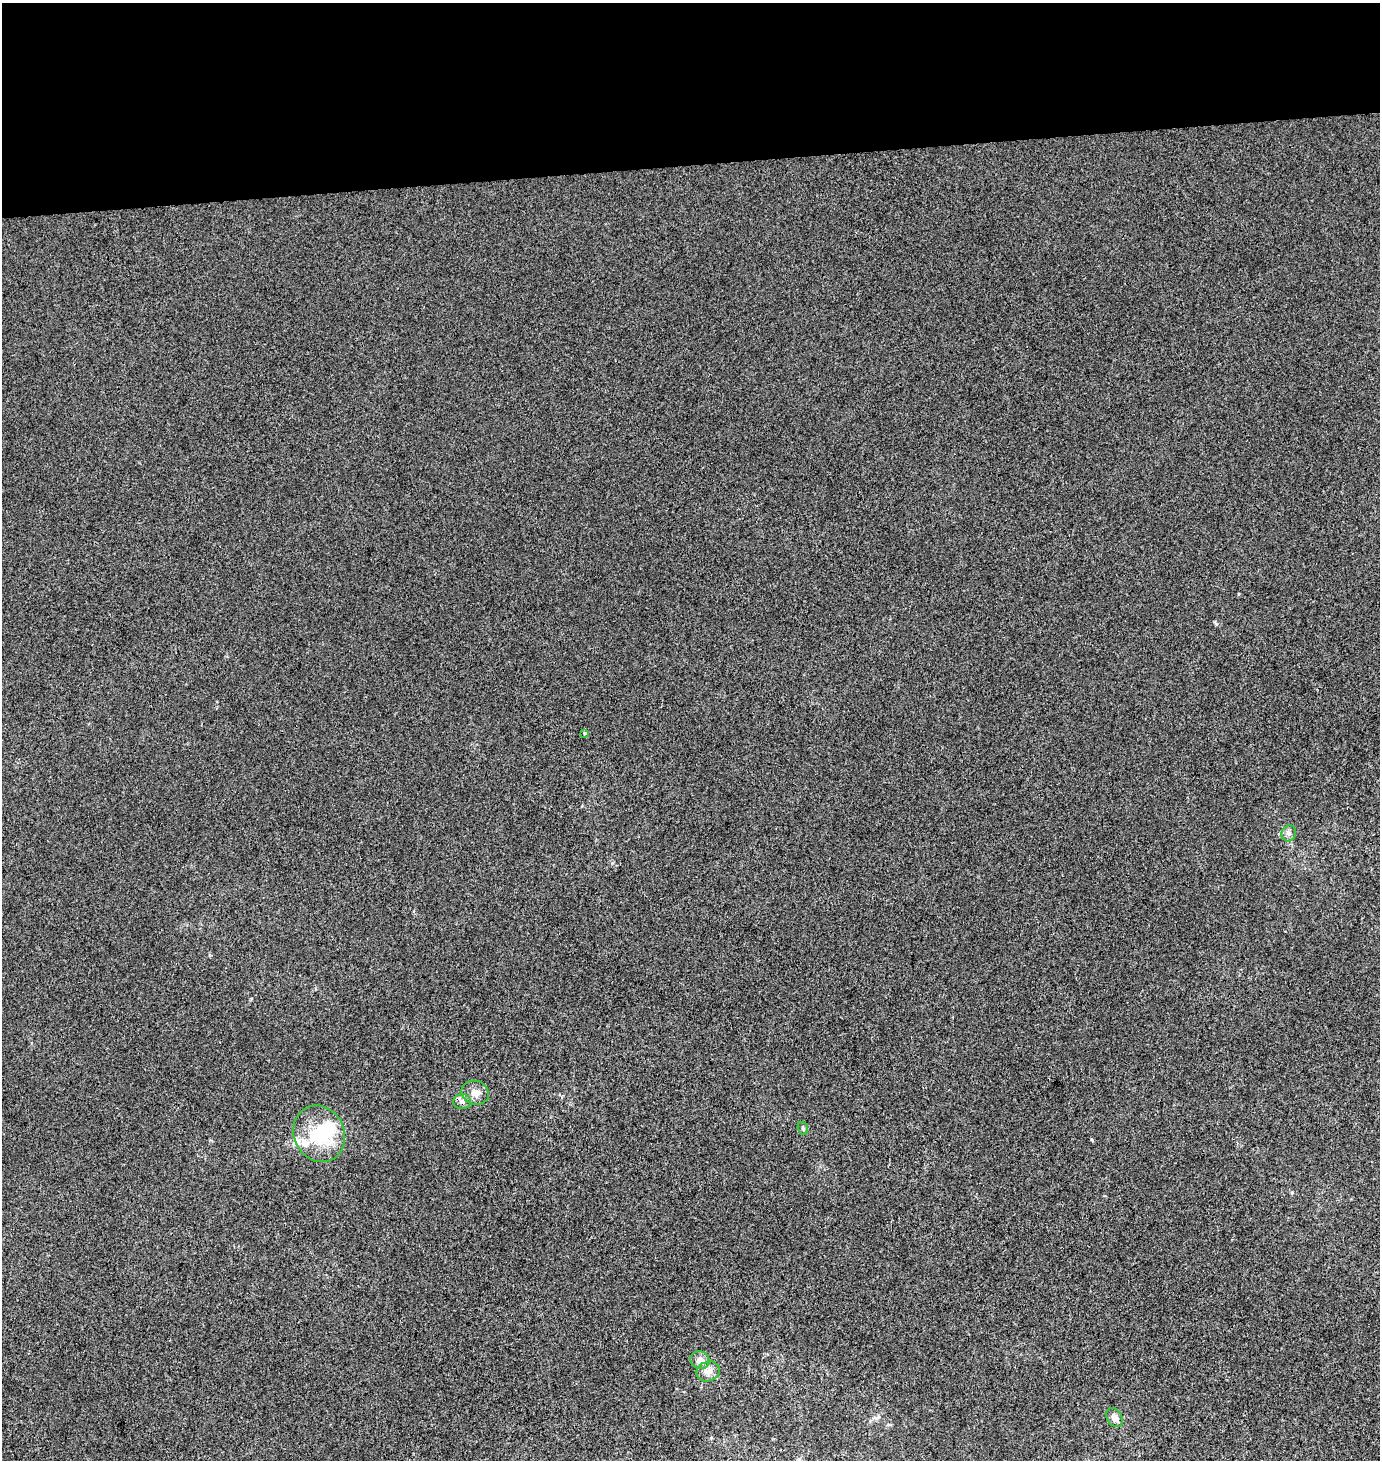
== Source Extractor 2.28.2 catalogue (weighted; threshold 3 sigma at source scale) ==
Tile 2 of 3 x 3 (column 2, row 1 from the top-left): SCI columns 1415-2792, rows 2972-4429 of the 4171 x 4484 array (HDU 1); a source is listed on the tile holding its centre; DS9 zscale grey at full resolution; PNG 1382 x 1462 px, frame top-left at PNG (2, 3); each listed source drawn as its Kron ellipse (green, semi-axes under 4 px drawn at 4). Shown black and unused: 11% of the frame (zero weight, under 3 of 4 exposures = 5% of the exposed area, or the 3 px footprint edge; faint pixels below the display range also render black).
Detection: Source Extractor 2.28.2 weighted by HDU 2 'WHT'; one run over the whole footprint, this tile lists its part. Background -5.85e-04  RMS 0.0047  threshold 0.0212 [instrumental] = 3 sigma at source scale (4.5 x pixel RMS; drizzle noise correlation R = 1.50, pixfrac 1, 0.0396/0.0396 arcsec/px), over >= 5 px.
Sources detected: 11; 1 inside a brighter object's white glare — neither listed nor drawn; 1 inside a brighter listed object's ellipse — not listed separately; the other 9 listed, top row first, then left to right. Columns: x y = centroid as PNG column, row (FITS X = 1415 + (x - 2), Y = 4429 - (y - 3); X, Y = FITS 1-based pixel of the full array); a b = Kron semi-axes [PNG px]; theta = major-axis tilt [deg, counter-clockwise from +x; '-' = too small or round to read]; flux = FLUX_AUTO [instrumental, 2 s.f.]
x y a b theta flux
585 733 4 3 - 0.49
1289 833 8 7 - 1.8
475 1093 14 12 -20 4.8
462 1102 8 7 - 1.9
803 1128 7 5 -69 0.76
319 1134 29 25 -64 29
700 1360 10 8 -30 3.4
708 1371 12 9 17 3.5
1114 1418 10 7 -55 3.6